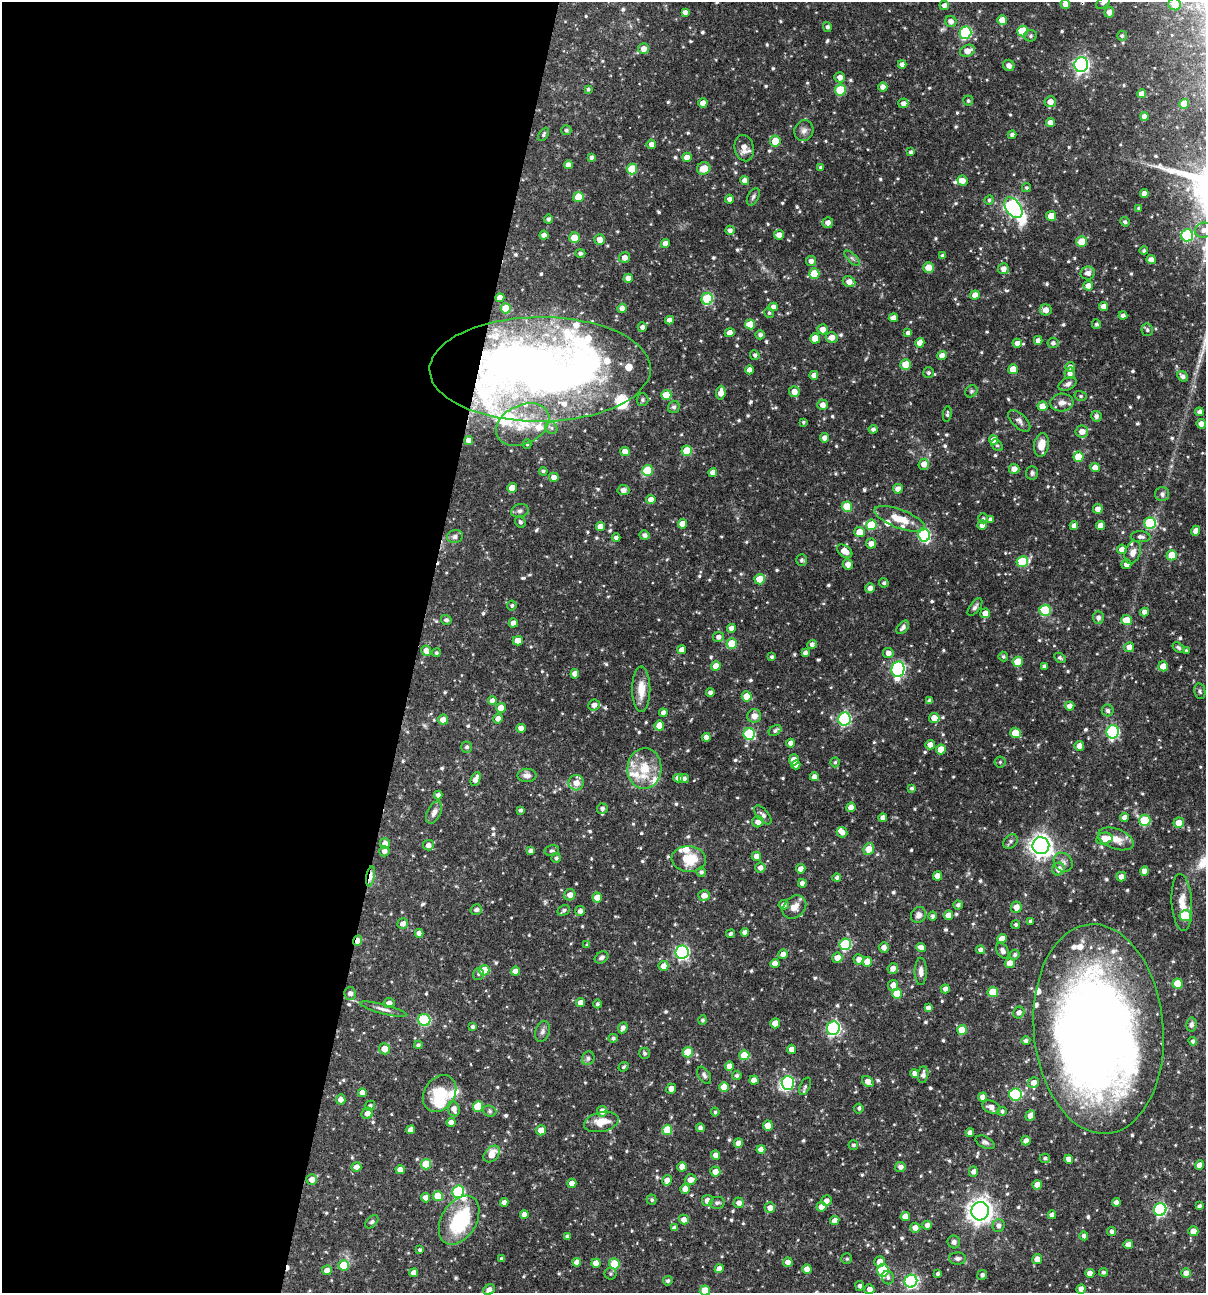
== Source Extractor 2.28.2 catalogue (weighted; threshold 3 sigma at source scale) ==
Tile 5 of 4 x 4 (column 1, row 2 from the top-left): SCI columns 250-1453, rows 2584-3874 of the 5187 x 5168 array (HDU 1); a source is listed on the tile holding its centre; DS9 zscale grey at full resolution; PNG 1208 x 1295 px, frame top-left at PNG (2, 2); each listed source drawn as its Kron ellipse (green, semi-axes under 4 px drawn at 4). Shown black and unused: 35% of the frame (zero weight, under 3 of 4 exposures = <1% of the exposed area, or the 3 px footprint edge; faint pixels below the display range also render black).
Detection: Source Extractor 2.28.2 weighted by HDU 2 'WHT'; one run over the whole footprint, this tile lists its part. Background 0.0667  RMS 0.0035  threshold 0.0157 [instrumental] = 3 sigma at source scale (4.5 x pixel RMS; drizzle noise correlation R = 1.50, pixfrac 1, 0.05/0.05 arcsec/px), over >= 5 px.
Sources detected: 749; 7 inside a brighter object's white glare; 3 cosmic-ray / hot-pixel residue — neither listed nor drawn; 27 inside a brighter listed object's ellipse — not listed separately; of the other 712, all 500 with FLUX_AUTO >= 0.603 (the completeness limit of this list) listed and drawn (212 fainter detections not listed), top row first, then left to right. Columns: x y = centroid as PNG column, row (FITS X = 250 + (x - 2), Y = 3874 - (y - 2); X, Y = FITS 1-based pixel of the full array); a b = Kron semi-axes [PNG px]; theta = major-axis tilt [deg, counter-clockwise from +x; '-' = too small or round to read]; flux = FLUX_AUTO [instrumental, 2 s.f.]
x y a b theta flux
1103 3 8 5 35 0.9
1065 4 5 5 - 2.4
1175 4 6 6 - 5.8
944 5 5 4 - 1.5
685 12 4 4 - 1.4
1109 12 5 4 - 1.7
1002 20 5 5 - 3.5
951 21 6 5 - 2.1
827 27 5 4 - 0.93
1022 31 5 5 - 12
965 33 6 6 - 35
1031 36 6 5 - 0.69
1122 36 5 5 - 0.76
644 49 5 5 - 2.3
967 51 8 5 24 2.9
902 64 4 4 - 1.5
1009 65 6 5 - 1.6
1081 65 7 7 - 86
840 77 5 5 - 1.9
883 87 4 4 - 1.7
588 89 4 3 - 0.63
840 90 5 5 - 13
1142 94 4 4 - 2.6
968 101 5 5 - 0.69
1050 102 5 5 - 2.8
703 103 4 4 - 2.8
903 103 5 5 - 1.6
1184 104 5 5 - 5
1144 116 4 4 - 2.2
1050 123 4 4 - 2.5
566 130 5 5 - 0.69
804 130 10 9 - 1.7
544 134 7 4 60 0.7
1012 135 4 4 - 1.2
775 141 5 5 - 6.6
651 144 5 4 - 1.9
744 148 13 9 -77 3.2
911 152 4 4 - 0.76
591 157 4 4 - 0.98
687 157 5 4 - 2.6
568 165 4 4 - 2.1
821 167 3 3 - 0.7
704 168 7 6 - 4.2
632 169 5 5 - 12
745 180 4 4 - 2.2
962 181 5 5 - 2.4
1026 188 4 4 - 0.6
1144 193 4 4 - 2
578 197 5 5 - 6.3
753 197 9 5 61 0.89
729 199 4 4 - 1.6
989 200 5 4 - 0.72
1013 208 11 7 -54 86
1139 208 4 4 - 0.73
1051 216 5 5 - 4.7
548 219 4 4 - 0.91
1125 222 5 4 - 0.82
828 223 5 5 - 1.8
730 230 4 4 - 1.2
1204 230 8 7 - 1.9
544 235 4 4 - 1.8
779 235 5 5 - 2.2
1187 235 6 6 - 31
574 238 5 5 - 6
600 239 5 5 - 2.7
1082 242 5 5 - 6.3
665 243 4 4 - 2.4
1144 251 4 4 - 0.81
580 253 5 4 - 0.94
942 255 4 4 - 0.65
625 257 5 5 - 2.3
852 258 10 4 -45 0.9
1151 260 5 4 - 2.2
811 261 5 5 - 1.5
929 268 5 5 - 4.9
1003 269 5 5 - 2.1
1088 273 7 6 - 1.9
814 274 5 5 - 8.6
628 278 4 4 - 2.7
849 282 6 5 - 2.4
1088 285 5 5 - 2.1
975 295 4 4 - 2.9
500 298 4 4 - 2.8
707 299 6 5 - 25
1104 306 4 4 - 2.5
773 307 4 4 - 1.7
506 308 5 5 - 8
622 308 4 4 - 1.7
1046 310 6 5 - 2.5
769 313 5 5 - 0.7
1123 316 4 4 - 1.1
893 318 4 4 - 2.2
669 320 4 4 - 2
750 324 5 5 - 5.7
1097 324 5 4 - 0.72
642 327 4 4 - 1.3
823 329 5 5 - 2.5
1147 330 6 6 - 0.79
730 333 5 4 - 2.4
908 333 4 4 - 1.2
760 335 5 4 - 1.1
832 337 6 5 - 2.5
815 338 5 5 - 5.7
1038 340 4 4 - 1.7
920 343 5 4 - 2.9
1017 343 4 4 - 1.9
1053 343 5 5 - 1
755 355 5 4 - 0.85
942 355 5 4 - 2.5
906 365 5 5 - 6.9
1070 367 5 4 - 1.4
540 369 110 52 0 290
1013 369 5 5 - 4.9
750 370 4 4 - 2.2
928 373 5 5 - 0.79
1070 373 6 5 - 1.6
814 375 4 4 - 1.9
1182 376 6 4 -42 1.2
1068 384 9 6 29 1.4
971 391 7 5 45 0.63
794 392 5 5 - 2.4
721 393 7 4 84 2.8
666 395 5 5 - 6.9
1081 396 6 5 - 0.62
642 399 6 6 - 0.74
1062 403 12 9 5 2.2
823 405 5 5 - 2.1
1042 406 5 5 - 4.6
674 407 6 6 - 0.86
1199 412 4 4 - 1.4
947 414 8 3 82 0.65
1096 416 5 5 - 1.3
1019 421 14 7 -44 1.5
803 422 3 3 - 0.61
523 424 28 19 26 11
1201 424 5 4 - 2
551 428 7 5 -46 0.83
873 429 4 4 - 1.1
1082 432 6 6 - 2.6
825 438 4 4 - 2
469 440 4 4 - 2.1
994 440 4 4 - 3.2
527 444 4 4 - 0.65
997 445 6 5 - 0.74
1041 445 12 7 80 4.2
625 451 5 4 - 3.3
687 451 5 5 - 8.4
1078 457 5 5 - 7.5
924 464 5 5 - 2.6
1095 467 5 4 - 3
1014 469 5 5 - 2.5
647 470 5 5 - 15
543 471 4 3 - 0.75
713 472 4 4 - 2.3
1032 473 7 6 - 0.9
554 477 5 4 - 2.4
512 488 5 5 - 4.5
898 489 5 4 - 2.4
623 490 6 5 - 1.6
1162 494 7 7 - 1.4
651 499 4 4 - 3
847 507 5 5 - 11
1098 509 5 5 - 2.4
520 511 9 6 17 1.1
983 518 5 5 - 0.61
900 519 27 9 -21 6.9
990 519 4 4 - 1
520 522 6 5 - 0.78
1150 523 6 6 - 24
683 524 5 4 - 4.3
871 525 5 5 - 13
982 525 4 4 - 2.2
1100 525 4 4 - 2.6
600 526 4 4 - 3
1074 526 4 4 - 1.6
1196 531 5 4 - 2.3
859 532 5 5 - 4.6
644 535 5 4 - 1.3
924 535 6 6 - 37
455 536 8 6 12 1.4
1141 537 10 5 -3 1.3
616 538 4 4 - 1.1
871 544 5 5 - 2.2
1122 549 5 4 - 2.4
845 551 8 5 -34 3.8
1133 552 12 8 69 2.2
1172 555 5 5 - 6.4
801 560 6 5 - 0.88
1022 561 6 5 - 15
848 564 5 5 - 2.2
1126 564 5 5 - 2
760 579 5 5 - 6.5
884 583 5 4 - 0.76
870 588 5 5 - 2
512 606 5 5 - 0.78
975 607 10 5 52 1
1045 610 5 5 - 16
1144 612 4 4 - 1.6
985 613 5 5 - 2.8
1098 617 6 5 - 1.4
446 620 5 5 - 0.99
1126 620 5 5 - 5.9
513 623 4 4 - 2.1
903 627 8 5 49 1.5
731 628 4 4 - 2.2
718 637 5 5 - 1.5
518 641 5 4 - 3.5
732 643 5 5 - 8.4
812 644 5 4 - 1.3
1129 647 5 5 - 2.5
1178 648 6 4 -36 0.69
682 650 4 4 - 2.2
1186 650 4 3 - 0.71
426 651 5 5 - 2.7
436 653 4 4 - 0.61
805 653 4 4 - 1.2
888 653 5 5 - 2.1
1003 656 5 4 - 0.65
772 657 4 3 - 0.63
1060 658 6 4 -29 0.77
1018 662 5 5 - 9.6
716 666 5 4 - 3.7
1044 666 4 3 - 1
1163 666 5 5 - 3.8
898 669 8 6 81 66
575 674 5 4 - 2.2
641 689 23 9 -90 5.3
1200 691 8 5 -79 0.75
710 693 4 4 - 1.1
747 696 5 5 - 6.6
492 701 4 4 - 2.1
930 701 4 4 - 1.2
594 705 6 5 - 1.9
1070 706 5 4 - 2.2
501 708 5 5 - 4.1
1108 710 6 5 - 0.97
663 713 4 4 - 1.9
754 716 7 6 - 2.6
934 718 5 5 - 3.3
498 719 5 5 - 1.9
844 719 6 6 - 43
443 720 5 5 - 2.8
659 726 5 5 - 4.6
521 728 5 4 - 2.3
775 730 7 4 33 0.91
1113 732 7 6 - 43
1015 733 5 5 - 7.1
749 734 6 5 - 26
706 737 4 4 - 2.3
791 743 4 4 - 1.7
930 745 5 4 - 2.3
1079 746 5 5 - 2.3
467 747 5 5 - 0.9
941 749 5 5 - 5.3
794 760 5 5 - 3.9
835 762 5 4 - 0.61
1000 762 5 5 - 0.61
796 765 4 4 - 1.9
644 768 20 17 88 9.8
527 775 9 6 1 2.1
814 777 4 4 - 1.7
678 778 4 4 - 2.1
684 778 5 4 - 1.1
476 779 7 4 67 2.6
576 783 7 7 - 3.3
912 788 4 4 - 0.7
438 795 4 4 - 1.4
851 807 5 4 - 2.9
602 809 5 5 - 1.1
521 810 4 4 - 0.81
434 812 12 7 63 1.8
763 815 11 5 -48 1.2
1124 817 4 4 - 1.8
883 818 4 4 - 2
1145 820 6 5 - 18
758 822 5 5 - 2.3
1179 823 5 5 - 3.5
842 832 5 5 - 2.2
1104 839 8 6 12 4.6
1116 839 18 10 -20 4.5
1010 841 8 6 47 0.95
385 844 5 5 - 2.2
428 845 5 5 - 1.7
1041 846 8 8 - 230
869 849 6 5 - 4.7
384 851 5 5 - 1.5
531 851 4 4 - 1.2
552 851 7 5 9 0.7
756 856 5 4 - 2.1
556 858 5 4 - 0.69
689 859 17 13 -4 9.2
1063 862 10 8 -48 1.6
760 868 5 5 - 1.8
801 869 5 4 - 2.2
1058 869 6 6 - 2.4
1145 871 4 4 - 2.2
701 872 4 4 - 0.87
370 876 10 4 80 4.9
938 876 5 4 - 3.7
1121 877 5 5 - 2.2
837 878 4 4 - 0.96
802 883 4 4 - 1.8
570 895 6 5 - 2.1
704 895 6 5 - 2.3
597 898 5 5 - 4.3
1182 903 29 10 -86 5.2
784 905 5 4 - 1.6
958 905 4 4 - 1
794 907 13 10 43 3
1016 907 5 5 - 2.6
476 910 5 5 - 1.1
564 910 6 5 - 0.86
580 911 5 5 - 1.6
918 915 8 7 - 1.7
948 915 5 4 - 2.9
932 916 4 4 - 0.97
1185 916 6 5 - 14
1030 921 3 3 - 0.62
403 923 5 5 - 2
1016 925 4 4 - 0.77
745 932 4 4 - 1.7
419 933 4 4 - 2.1
731 934 5 3 - 0.81
1002 939 5 4 - 2.7
358 941 5 4 - 2.7
845 944 6 5 - 24
587 945 4 3 - 0.71
884 947 5 5 - 1.8
921 947 5 4 - 2.5
981 950 4 4 - 1.5
1003 951 8 5 -61 1.7
682 952 7 6 - 62
783 954 5 5 - 2.2
1015 955 5 4 - 0.87
601 958 7 5 30 1.1
837 958 5 5 - 3.4
859 959 5 5 - 2.1
867 962 5 5 - 4.7
775 963 4 4 - 2.5
1010 963 5 5 - 4.1
663 966 5 5 - 2.4
893 968 5 5 - 2.2
484 970 5 5 - 7.3
515 971 4 4 - 2.7
921 971 13 6 90 1.8
478 974 6 5 - 0.64
1178 984 5 5 - 7.6
893 985 5 5 - 2.2
945 989 4 4 - 1.5
993 992 5 5 - 10
350 993 6 6 - 1.6
897 994 5 5 - 8.7
389 1003 5 5 - 2.2
580 1003 4 4 - 2.5
597 1004 4 4 - 0.71
928 1008 4 4 - 1.4
383 1009 24 5 -14 2
1019 1013 6 5 - 1.5
424 1020 6 6 - 26
703 1020 5 4 - 0.79
775 1023 5 4 - 4.6
1192 1024 7 5 83 1.1
472 1027 4 4 - 0.79
623 1028 5 4 - 1.5
833 1028 7 6 - 62
1098 1029 105 65 -85 420
962 1030 5 5 - 8.7
542 1031 11 7 72 1.3
613 1038 5 4 - 0.78
1026 1041 4 4 - 0.94
1193 1041 4 4 - 0.94
418 1045 4 3 - 0.83
384 1049 5 5 - 3.7
792 1049 4 4 - 2.9
688 1052 5 5 - 8.9
645 1053 6 5 - 0.76
744 1055 5 5 - 8.4
588 1058 7 6 - 0.92
729 1066 4 4 - 2.2
624 1067 5 4 - 0.61
915 1074 4 4 - 1.7
704 1075 9 5 -58 0.95
737 1075 5 4 - 0.86
923 1075 8 5 83 1.5
754 1080 4 4 - 2.4
868 1082 6 4 -43 2.5
788 1083 7 6 - 35
1033 1083 5 5 - 2.3
805 1086 9 5 65 0.87
724 1087 5 5 - 5.8
671 1089 5 5 - 2.2
362 1093 4 4 - 2.8
440 1093 20 15 56 13
1015 1094 6 6 - 28
983 1097 4 4 - 2.3
341 1099 5 5 - 2.1
370 1106 5 5 - 0.85
478 1106 5 5 - 10
991 1107 9 6 -22 2.4
859 1108 5 4 - 0.65
454 1109 7 6 - 2
490 1111 7 5 -22 0.67
602 1111 5 5 - 2.5
1002 1111 5 4 - 0.83
715 1112 4 3 - 0.65
367 1113 6 5 - 2
1030 1115 5 4 - 2.1
451 1122 4 4 - 2.3
601 1122 18 9 13 5.8
768 1125 5 5 - 4.5
700 1128 4 4 - 1.2
411 1130 4 4 - 2.5
541 1130 5 5 - 3.9
667 1130 5 5 - 8
970 1133 4 4 - 1.8
1026 1141 5 4 - 2
985 1142 10 5 -27 1
738 1143 5 4 - 2.4
853 1145 5 5 - 0.79
761 1149 4 4 - 2.1
492 1154 9 6 48 4.6
716 1155 4 4 - 2.1
1045 1158 5 4 - 0.79
1069 1159 4 4 - 2.3
426 1164 5 5 - 11
1200 1165 5 4 - 3.1
356 1167 5 5 - 2.1
682 1167 4 4 - 2.7
900 1167 5 5 - 1.5
400 1170 4 4 - 2.6
715 1171 5 5 - 2.6
973 1172 5 4 - 1.3
312 1179 5 5 - 2.3
667 1180 5 5 - 2.5
691 1180 6 5 - 2.5
572 1183 4 4 - 2.5
1037 1185 4 4 - 3.4
685 1189 5 4 - 2.8
458 1192 6 6 - 33
438 1196 5 5 - 8.3
425 1198 4 4 - 2.1
652 1200 5 5 - 0.63
707 1200 5 5 - 2.4
826 1201 5 5 - 1.7
504 1202 4 4 - 1.8
1116 1202 4 4 - 1.7
717 1203 7 5 10 0.82
739 1203 5 5 - 1.8
1199 1206 4 3 - 0.94
821 1207 5 5 - 2.7
770 1208 5 5 - 2.3
1160 1209 6 6 - 42
980 1211 9 8 - 250
524 1214 4 4 - 1.9
1052 1215 4 4 - 1.6
905 1217 4 4 - 3.6
459 1220 27 17 59 26
684 1220 5 5 - 2.2
835 1221 5 4 - 2.6
372 1222 8 5 45 0.68
927 1225 5 4 - 1.7
998 1225 6 6 - 1.4
674 1228 4 4 - 1.2
915 1228 5 5 - 2.1
1112 1231 4 4 - 1.2
1193 1231 5 5 - 2.9
568 1236 4 4 - 0.99
1084 1236 4 4 - 1
954 1242 6 6 - 1.2
1128 1245 4 4 - 2.1
420 1250 4 4 - 0.77
502 1259 4 3 - 0.81
847 1259 5 5 - 0.6
958 1259 8 6 -1 1
1037 1259 5 5 - 2.7
577 1262 4 4 - 2.1
788 1262 5 4 - 1.9
880 1262 5 5 - 2.7
596 1263 4 4 - 2.8
614 1264 5 5 - 11
343 1265 5 5 - 9.9
719 1269 4 4 - 2.5
807 1269 4 4 - 2.4
327 1270 5 5 - 2.2
883 1270 6 5 - 16
1104 1272 4 4 - 0.78
414 1273 4 4 - 2.2
1090 1273 4 4 - 2.6
1186 1273 5 4 - 2.1
611 1274 6 6 - 0.61
938 1274 4 3 - 0.77
982 1275 5 4 - 1.1
888 1278 7 6 - 0.85
668 1281 5 4 - 0.82
911 1281 6 6 - 61
860 1286 5 4 - 0.97
869 1289 5 5 - 1.9
1081 1289 5 4 - 1.8
489 1290 6 5 - 1.8
705 1290 5 5 - 7.2
Overlapping masked pixels (flux is a lower limit): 4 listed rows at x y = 540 369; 370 876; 358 941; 1098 1029
Isophote crosses this tile's border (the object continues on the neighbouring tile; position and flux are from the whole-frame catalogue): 6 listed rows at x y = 1103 3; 1065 4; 1175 4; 1204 230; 1098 1029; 705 1290